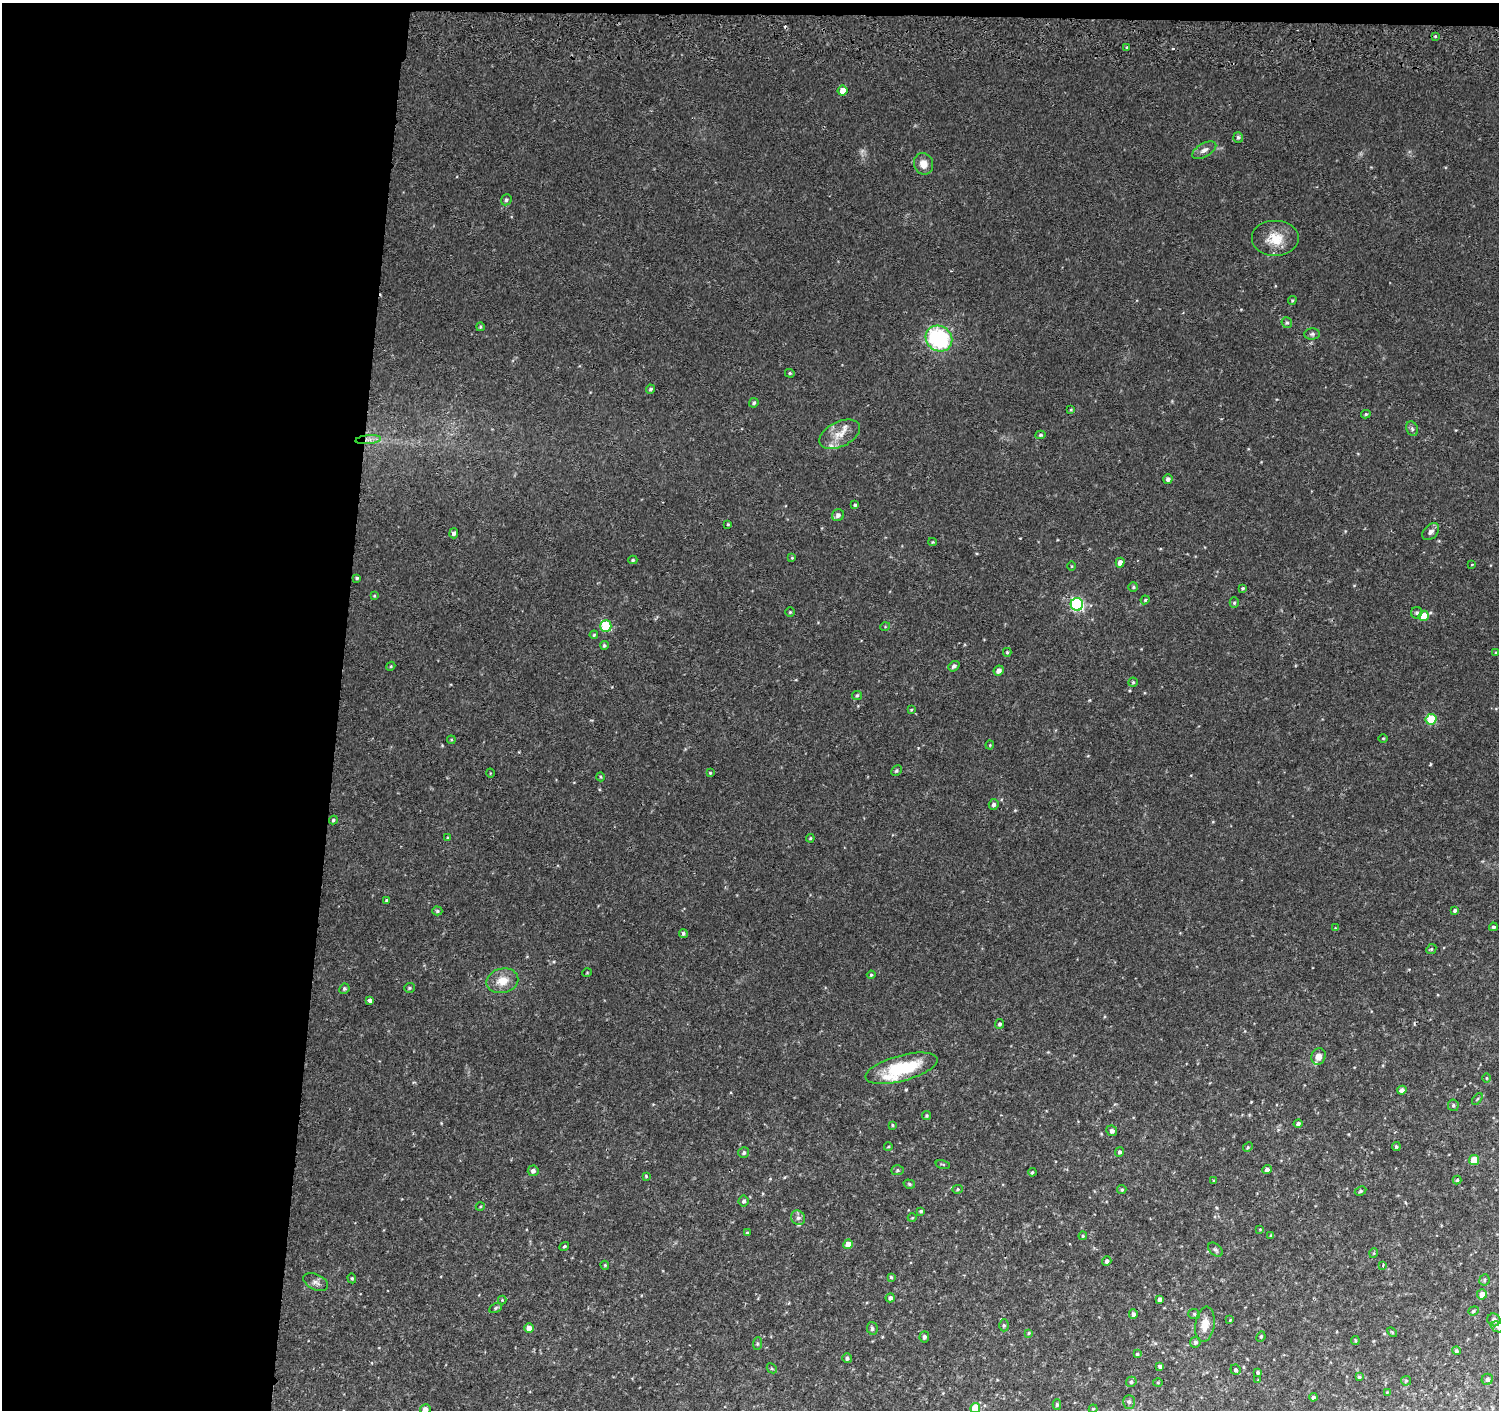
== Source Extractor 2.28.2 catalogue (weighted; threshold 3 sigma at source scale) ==
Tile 1 of 3 x 3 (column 1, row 1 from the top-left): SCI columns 5-1501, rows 3092-4499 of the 4511 x 4830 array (HDU 1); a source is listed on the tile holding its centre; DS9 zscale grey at full resolution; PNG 1501 x 1412 px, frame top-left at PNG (2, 3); each listed source drawn as its Kron ellipse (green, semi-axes under 4 px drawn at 4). Shown black and unused: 23% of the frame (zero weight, under 2 of 3 exposures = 3% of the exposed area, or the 3 px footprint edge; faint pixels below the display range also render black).
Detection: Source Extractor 2.28.2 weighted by HDU 2 'WHT'; one run over the whole footprint, this tile lists its part. Background 0.0346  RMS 0.0057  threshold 0.0258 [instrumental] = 3 sigma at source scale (4.5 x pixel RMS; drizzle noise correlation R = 1.50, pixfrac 1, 0.0396/0.0396 arcsec/px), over >= 5 px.
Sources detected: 180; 1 too faint to see at this stretch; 2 cosmic-ray / hot-pixel residue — neither listed nor drawn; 5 inside a brighter listed object's ellipse — not listed separately; the other 172 listed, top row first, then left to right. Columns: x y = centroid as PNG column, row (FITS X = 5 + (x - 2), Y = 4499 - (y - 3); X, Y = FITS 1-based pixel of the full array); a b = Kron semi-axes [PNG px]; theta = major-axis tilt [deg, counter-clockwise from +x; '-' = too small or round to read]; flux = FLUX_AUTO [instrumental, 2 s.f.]
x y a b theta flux
1435 37 3 3 - 3
1127 47 3 3 - 1.8
843 91 5 5 - 5.5
1238 137 5 5 - 1.1
1204 150 13 6 30 2.8
923 164 11 9 -70 5.1
506 200 6 5 - 1.2
1275 239 24 18 0 12
1292 300 4 3 - 0.6
1287 323 5 5 - 1
480 327 4 3 - 0.67
1312 334 8 5 1 1.3
939 339 14 12 -37 60
790 373 5 4 - 0.74
651 389 5 4 - 1
754 403 5 4 - 1.1
1071 410 4 3 - 0.6
1366 414 5 3 - 0.74
1412 429 7 5 -68 1.3
840 434 22 12 26 8.4
1040 435 5 4 - 0.87
368 440 13 4 5 2.8
1168 479 5 4 - 1.8
855 505 3 3 - 0.89
838 515 6 5 - 2.2
728 524 4 3 - 0.5
1431 532 10 6 46 2.1
454 533 5 4 - 1.7
933 542 4 4 - 0.52
792 558 4 3 - 0.5
633 560 4 4 - 0.71
1120 563 5 4 - 3.1
1472 564 4 3 - 0.41
1071 566 5 3 - 0.53
357 578 4 3 - 0.77
1133 587 5 5 - 0.83
1243 588 4 3 - 0.73
374 596 3 3 - 0.5
1145 600 4 3 - 0.67
1234 603 5 4 - 0.79
1077 604 6 6 - 88
790 612 4 4 - 0.69
1417 613 6 5 - 1.3
1424 616 5 5 - 8.9
606 626 5 5 - 34
885 627 5 3 - 0.46
594 635 4 3 - 0.59
604 645 4 4 - 0.92
1007 652 4 3 - 0.73
1496 653 4 3 - 0.58
391 666 5 3 - 0.54
954 666 6 4 39 1.4
999 671 5 4 - 2.8
1133 682 4 4 - 0.8
857 695 5 4 - 0.76
911 710 4 3 - 0.53
1431 719 5 5 - 24
1383 738 4 3 - 0.48
451 740 4 3 - 0.51
990 745 4 4 - 0.55
896 771 5 5 - 0.85
490 773 4 3 - 0.44
710 773 4 4 - 0.6
601 777 4 3 - 0.5
994 804 5 5 - 1.7
333 820 4 4 - 0.92
448 838 4 4 - 0.78
810 838 4 3 - 0.57
387 900 4 3 - 0.84
1455 910 4 3 - 1.2
437 911 5 4 - 0.92
1493 927 4 4 - 1.2
1335 928 3 3 - 0.37
683 933 4 4 - 1.1
1431 949 5 4 - 0.71
587 973 5 3 - 0.44
871 975 4 4 - 0.72
502 981 16 12 13 8.7
409 988 5 4 - 0.84
344 989 5 5 - 0.92
370 1000 4 3 - 4.5
1000 1024 5 4 - 1.2
1318 1057 8 7 - 4.4
901 1068 37 12 15 31
1486 1078 5 3 - 0.52
1402 1090 4 4 - 2
1477 1099 7 3 52 0.64
1453 1105 6 5 - 1.1
926 1116 5 4 - 0.9
1298 1124 4 3 - 1.5
892 1125 4 3 - 0.7
1112 1131 5 5 - 2.1
888 1147 4 3 - 0.52
1248 1147 5 4 - 0.6
1396 1147 4 4 - 0.88
1120 1152 5 4 - 1.3
744 1153 5 5 - 1.2
1474 1160 5 5 - 14
943 1164 7 3 -13 0.61
897 1170 6 5 - 1
1267 1170 5 4 - 1.9
533 1171 5 5 - 2.1
1032 1172 4 3 - 0.61
646 1176 4 4 - 0.64
1457 1180 4 4 - 0.81
1214 1181 4 3 - 0.6
909 1184 6 4 -18 0.83
958 1189 5 4 - 0.73
1122 1190 4 4 - 0.88
1360 1191 6 4 27 0.79
744 1201 5 5 - 1.3
480 1207 4 3 - 0.48
921 1211 3 3 - 0.88
798 1218 7 6 - 2.1
912 1218 4 3 - 0.47
1260 1229 4 3 - 0.5
747 1233 4 3 - 0.82
1083 1236 4 3 - 0.63
1271 1236 4 3 - 0.76
848 1244 5 5 - 6.1
564 1246 5 4 - 0.85
1215 1250 8 5 -41 1.4
1374 1253 5 3 - 0.49
1107 1261 5 4 - 1.6
605 1265 4 4 - 0.63
1383 1265 3 2 - 0.49
891 1277 4 4 - 0.77
352 1278 5 4 - 0.76
1484 1280 6 5 - 0.87
316 1282 13 7 -25 2.6
1482 1294 5 5 - 5.1
890 1298 4 4 - 1.7
1160 1299 4 4 - 1.9
502 1300 4 4 - 0.54
495 1308 6 4 28 0.92
1473 1311 5 4 - 0.93
1133 1314 5 4 - 1.9
1194 1314 6 5 - 1
1230 1320 4 4 - 0.44
1494 1320 7 6 - 2.1
1205 1324 18 9 82 7.3
1004 1325 6 5 - 0.93
1497 1327 7 5 -23 1.1
529 1328 5 4 - 3.9
872 1328 6 5 - 1.6
1392 1332 6 3 -45 0.57
1029 1333 4 3 - 0.63
924 1337 5 5 - 1.7
1261 1337 5 3 - 0.79
1355 1340 4 3 - 0.63
1195 1342 5 5 - 1.2
757 1344 6 4 84 0.86
1456 1351 4 4 - 1.2
1137 1354 4 3 - 0.79
847 1358 5 4 - 1.3
1160 1366 4 3 - 1.2
772 1368 5 3 - 0.66
1235 1370 5 5 - 1.1
1258 1372 4 3 - 0.89
1359 1377 4 3 - 1.8
1487 1379 6 5 - 1.4
1258 1380 4 4 - 0.48
1406 1381 5 4 - 0.68
1131 1382 5 5 - 1.3
1158 1383 5 3 - 0.5
1387 1392 4 3 - 0.46
1313 1397 4 4 - 1.2
1129 1402 7 6 - 1.3
1057 1405 5 4 - 0.95
975 1408 5 5 - 15
425 1409 5 5 - 2.6
1093 1409 4 4 - 0.62
Overlapping masked pixels (flux is a lower limit): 1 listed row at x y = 368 440
Isophote crosses this tile's border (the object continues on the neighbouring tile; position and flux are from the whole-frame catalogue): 3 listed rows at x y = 1497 1327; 975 1408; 425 1409